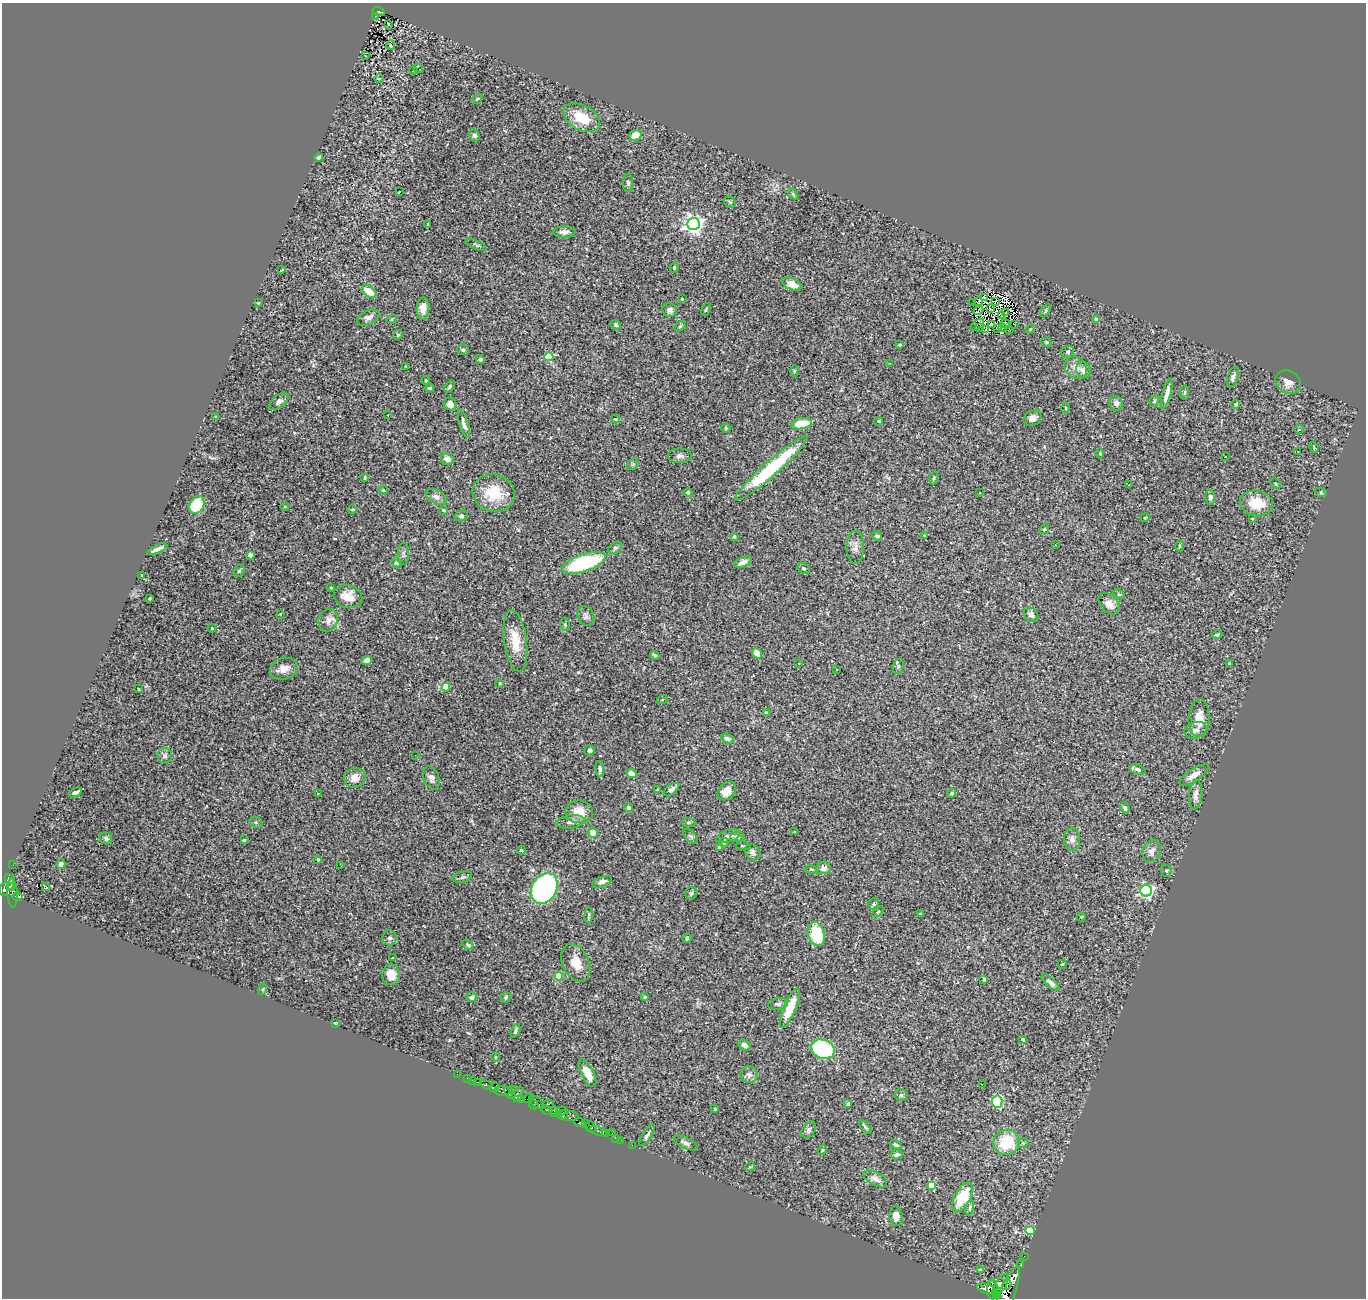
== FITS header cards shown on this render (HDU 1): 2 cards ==
NAXIS1  =                 1364
NAXIS2  =                 1296

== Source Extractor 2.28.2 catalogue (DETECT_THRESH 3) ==
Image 1364 x 1296 px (HDU 1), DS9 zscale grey, 1 PNG px = 1 image px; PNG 1368 x 1300 px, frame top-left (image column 1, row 1296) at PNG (2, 3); each listed source drawn as its Kron ellipse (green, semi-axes under 4 px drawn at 4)
Background 0.771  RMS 0.025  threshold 0.0748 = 3 sigma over >= 5 px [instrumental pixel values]
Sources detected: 308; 4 with non-positive FLUX_AUTO (blend fragments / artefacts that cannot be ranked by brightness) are neither listed nor drawn; the other 304 listed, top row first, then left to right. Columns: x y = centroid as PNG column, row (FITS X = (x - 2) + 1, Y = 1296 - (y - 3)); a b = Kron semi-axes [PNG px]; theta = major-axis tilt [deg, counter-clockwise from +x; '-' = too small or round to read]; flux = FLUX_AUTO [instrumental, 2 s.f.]
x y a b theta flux
378 12 6 4 -21 89
376 16 3 2 - 3
388 24 3 3 - 4.8
390 45 5 3 - 39
366 56 3 2 - 1.1
418 68 5 3 - 6.7
413 71 3 2 - 2.2
379 78 4 3 - 1.6
477 99 6 4 31 2.2
582 118 20 12 -29 45
474 135 6 5 - 4
635 135 6 5 - 22
319 157 4 4 - 3
628 183 9 5 -89 3.7
399 192 3 3 - 57
793 194 6 4 -46 2.5
730 202 6 5 - 2.5
428 224 3 3 - 1.4
693 224 6 6 - 900
564 232 11 5 0 7.1
476 245 11 4 -25 3.1
674 267 5 4 - 2.1
282 270 3 2 - 0.78
792 284 10 6 -24 20
369 292 8 5 -35 24
984 297 4 3 - 0.4
682 299 3 3 - 2.5
996 301 3 2 - 1.2
973 302 3 2 - 2.9
978 302 4 2 - 1.2
258 303 3 3 - 1.4
423 308 11 6 87 17
990 309 2 2 - 1.1
670 310 7 6 - 6.4
706 310 6 3 68 2
978 310 5 2 - 0.73
1046 310 7 4 60 2.3
1006 313 3 2 - 1.9
1001 316 3 2 - 2.5
368 317 12 7 26 7.2
392 319 5 4 - 2.7
1097 320 4 3 - 18
992 324 3 2 - 1.7
1006 324 5 3 - 2.9
1014 324 2 2 - 1.5
616 325 5 4 - 3.8
977 325 8 4 35 0.31
680 326 6 4 31 2.4
980 327 3 2 - 3.1
1003 327 4 3 - 1.7
998 328 3 2 - 1
1009 329 2 2 - 1.2
1030 329 4 3 - 1.5
986 330 3 2 - 2
398 335 5 4 - 2.3
1046 342 6 4 -15 2.2
900 345 3 3 - 2.5
463 350 6 5 - 3.3
1068 352 7 5 38 3.6
549 357 4 4 - 71
480 359 4 4 - 4.6
890 363 4 3 - 1.9
406 366 3 3 - 1.5
1076 367 12 10 -42 15
1084 370 8 7 - 11
794 371 6 4 89 1.9
1233 377 11 5 72 7.6
426 380 4 4 - 1.7
1288 382 13 11 -36 13
450 386 7 4 56 2.5
430 388 4 3 - 3.6
1185 392 7 4 84 2.7
1167 394 15 4 75 11
1154 401 6 4 60 2.1
279 402 11 6 38 6.1
1116 403 7 6 - 7.9
450 404 6 6 - 9.4
1236 404 4 4 - 3
1066 408 5 3 - 1.7
388 415 3 2 - 1.5
216 417 3 3 - 3.1
1032 418 9 7 29 8.5
615 419 4 4 - 1.6
879 421 4 3 - 2.2
464 424 14 4 -73 7.9
801 424 10 5 10 35
726 428 5 4 - 1.9
1299 429 4 3 - 1.8
1314 447 6 3 -67 1.8
1297 452 3 2 - 3.7
1100 454 5 3 - 1.6
680 456 12 7 0 6.3
1225 457 3 2 - 1.4
447 459 6 5 - 12
633 464 6 5 - 2.6
771 468 48 7 41 160
365 477 4 3 - 1.6
934 478 6 4 69 2.5
1275 483 6 3 -44 1.9
1129 485 2 2 - 1.2
383 490 4 4 - 1.9
688 492 4 4 - 3.3
494 493 21 18 -16 55
980 493 3 2 - 1.2
1321 493 6 4 -20 2.2
436 497 11 7 -27 8.7
1210 497 7 5 -87 5.6
1256 503 17 12 -11 36
197 505 9 7 61 57
285 507 4 3 - 1.2
352 509 5 3 - 1.9
444 510 4 3 - 3
461 516 7 5 16 3.3
1145 518 5 4 - 2.3
1252 519 3 3 - 2.1
1044 529 5 4 - 2
877 536 5 4 - 3.8
924 536 3 3 - 1.6
734 537 4 3 - 1.9
1055 545 2 2 - 1.2
1179 546 6 4 89 1.8
855 547 16 9 89 11
615 548 7 5 34 3.9
157 549 11 3 25 8.5
403 554 11 5 86 4.9
250 555 4 4 - 9.2
743 562 9 5 21 10
396 563 5 4 - 2.6
584 563 22 8 19 170
803 568 6 5 - 2.8
239 571 6 5 - 3.1
142 575 4 3 - 1.5
331 588 3 3 - 1.5
1119 594 6 4 -28 2.3
348 596 14 11 -15 23
149 598 3 2 - 1.6
1109 604 12 8 -45 15
281 614 3 2 - 1.1
1031 615 8 6 -45 6.4
586 616 10 8 -61 6.3
328 620 11 9 68 13
565 625 6 4 -78 2.7
212 628 4 3 - 1.6
1217 634 5 3 - 2.7
515 641 31 11 -82 39
757 653 5 4 - 22
655 655 4 3 - 3.1
367 660 5 4 - 6.7
799 663 3 3 - 1.5
1229 664 3 3 - 2.1
898 666 7 5 70 3.7
284 669 14 10 15 15
837 670 3 2 - 3.2
500 683 3 2 - 1.6
446 687 4 4 - 56
139 689 3 2 - 1.3
662 700 5 3 - 1.6
766 713 3 3 - 3.9
1199 718 19 10 88 24
1196 730 11 8 18 9.2
727 739 7 4 -16 5.4
590 750 5 5 - 4.3
415 755 2 2 - 2.1
165 756 7 7 - 5.4
600 769 8 4 -86 5.6
1138 769 9 4 -18 6
632 774 5 4 - 11
1194 775 17 6 33 16
355 778 11 10 - 14
431 778 12 7 -69 9
671 789 9 5 39 6.5
657 790 3 3 - 3
727 791 10 8 46 17
75 793 7 4 25 6.8
318 793 3 2 - 1.1
951 793 4 4 - 3.5
1196 795 14 6 84 9.9
628 808 4 4 - 3.5
1125 808 6 4 -68 2.9
579 812 14 11 -2 28
256 822 7 5 -20 3.1
571 822 14 6 7 8.4
688 822 7 4 -6 2.5
795 832 3 2 - 1.5
593 833 5 5 - 16
691 836 9 5 -43 4.4
728 836 12 6 18 9.3
737 837 7 5 4 3
106 838 6 5 - 4.5
1072 839 11 8 -88 9.4
244 840 3 3 - 1.7
724 842 4 4 - 2
743 846 7 2 -11 1.3
719 847 4 3 - 1.5
521 850 4 3 - 1.8
1152 851 11 8 66 11
753 852 9 7 -55 5.8
318 860 3 3 - 1.8
61 864 4 4 - 9.2
13 865 3 2 - 2
341 866 3 2 - 2.2
823 868 7 6 - 9.4
811 869 6 3 -17 1.9
1166 871 6 5 - 3
462 877 10 5 14 4.3
10 882 8 4 -73 320
602 882 10 5 19 7.2
10 886 4 2 - 160
46 887 3 3 - 44
544 888 16 12 60 310
4 889 6 4 75 460
1146 891 6 6 - 340
12 893 14 5 -87 390
691 893 6 6 - 3
18 896 5 3 - 300
874 904 6 5 - 3.4
878 912 6 4 45 2
920 914 3 3 - 1.4
589 915 7 3 83 2.5
1081 917 4 3 - 1.1
817 934 12 8 -76 73
389 938 7 7 - 5.7
687 938 4 4 - 2
468 945 6 4 -33 2.7
392 958 3 3 - 5.4
576 963 20 13 -65 26
1062 964 5 3 - 1.7
391 975 10 9 - 18
559 976 4 4 - 33
984 979 3 3 - 3.6
1051 982 11 4 -42 7.8
263 989 6 3 72 1.8
472 997 5 4 - 3.1
506 997 5 5 - 2.7
645 997 4 3 - 1.6
778 1004 10 6 10 5.4
790 1008 21 6 67 38
336 1023 3 3 - 1.2
515 1031 7 3 68 3.4
1023 1039 4 3 - 3
744 1045 6 5 - 8.9
823 1049 12 9 -23 120
495 1057 4 3 - 1.4
587 1073 15 6 -63 25
457 1074 2 2 - 6.3
749 1075 8 8 - 7
467 1078 3 2 - 32
472 1080 3 2 - 17
477 1082 3 2 - 56
486 1084 6 3 -36 190
982 1084 2 2 - 21
494 1087 5 3 - 930
513 1090 3 2 - 23
502 1091 8 5 -3 190
510 1093 7 3 -51 65
518 1094 8 5 70 500
901 1095 6 6 - 3.2
528 1098 5 2 - 540
521 1100 4 3 - 510
537 1102 9 4 -41 880
997 1102 6 5 - 150
848 1103 3 3 - 2.9
549 1104 5 3 - 280
534 1105 5 3 - 360
715 1109 3 3 - 1.9
547 1110 6 3 -26 320
554 1112 5 3 - 950
561 1112 6 3 43 880
563 1115 5 2 - 260
567 1115 11 5 -8 730
580 1123 5 3 - 460
586 1124 3 3 - 360
591 1127 6 4 -66 870
865 1127 8 3 -50 3
809 1130 9 6 59 5
598 1131 9 3 -21 140
612 1133 2 2 - 26
606 1134 3 3 - 57
647 1135 12 4 58 4.8
615 1138 2 2 - 14
621 1140 2 2 - 19
1007 1142 13 12 - 68
685 1143 13 5 -26 6.5
1023 1143 5 5 - 2.3
632 1145 2 2 - 14
896 1145 6 4 -23 3.6
822 1150 5 4 - 2
897 1155 6 4 9 5
750 1167 5 3 - 1.7
875 1179 13 6 -29 8.6
932 1185 4 4 - 31
963 1197 16 7 61 66
970 1208 8 4 81 3.4
896 1216 10 6 -86 11
1030 1231 5 4 - 100
1024 1256 2 2 - 10
1021 1265 2 2 - 7.7
980 1269 4 2 - 1
1001 1285 12 5 59 3800
1007 1285 5 3 - 2200
987 1289 10 5 -17 2200
992 1289 10 5 -87 3900
997 1292 6 3 -84 3300
1007 1295 29 7 68 6900
At the frame edge (FLAGS 8, measured only in part): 2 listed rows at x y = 4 889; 1007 1295
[4 non-positive-flux detections neither listed nor drawn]